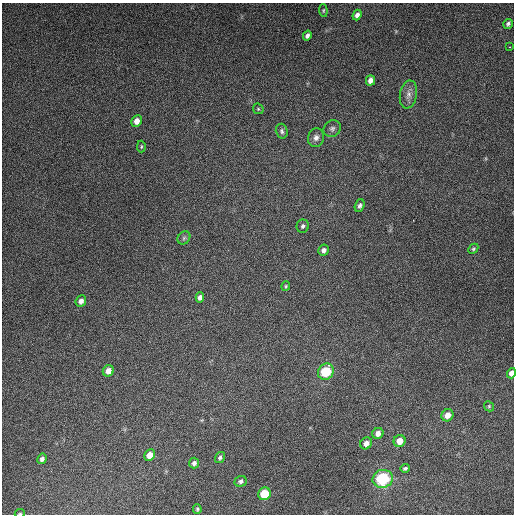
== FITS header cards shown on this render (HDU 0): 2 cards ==
NAXIS1  =                  512
NAXIS2  =                  512

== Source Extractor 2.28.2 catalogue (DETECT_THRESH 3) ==
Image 512 x 512 px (HDU 0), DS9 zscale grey, 1 PNG px = 1 image px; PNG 516 x 516 px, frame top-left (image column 1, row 512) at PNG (2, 3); each listed source drawn as its Kron ellipse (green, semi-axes under 4 px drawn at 4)
Background 4980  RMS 310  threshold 940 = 3 sigma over >= 5 px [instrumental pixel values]
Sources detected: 39; all 39 listed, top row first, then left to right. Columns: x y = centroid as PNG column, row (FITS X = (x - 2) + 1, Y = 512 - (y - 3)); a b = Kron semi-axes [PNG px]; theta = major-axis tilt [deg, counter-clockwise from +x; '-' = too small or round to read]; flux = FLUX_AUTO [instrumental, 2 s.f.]
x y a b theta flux
323 10 6 4 -86 2.7e+04
357 15 5 4 - 8.8e+04
508 24 5 4 - 4.4e+04
307 35 5 4 - 7.0e+04
509 47 2 2 - 1.3e+04
370 80 5 4 - 1.2e+05
408 94 14 8 80 1.3e+05
258 109 6 5 - 2.5e+04
137 121 6 5 - 1.5e+05
332 129 9 8 - 6.9e+04
282 131 7 5 -74 5.1e+04
316 138 9 8 - 9.7e+04
141 147 6 4 89 2.8e+04
360 206 6 4 70 5.8e+04
303 226 6 6 - 5.0e+04
184 238 7 5 47 4.5e+04
473 249 6 4 46 3.1e+04
324 250 5 5 - 7.5e+04
286 286 4 4 - 2.5e+04
200 297 5 4 - 8.1e+04
81 301 6 5 - 1.0e+05
108 371 6 5 - 1.4e+05
326 372 8 7 - 1.0e+06
511 373 5 4 - 1.4e+05
489 406 5 4 - 2.5e+04
447 415 6 5 - 1.8e+05
378 433 6 5 - 1.2e+05
400 441 6 6 - 2.2e+05
366 443 6 5 - 1.2e+05
150 455 6 5 - 1.8e+05
220 457 6 4 57 4.6e+04
42 459 5 4 - 6.8e+04
194 463 5 5 - 6.2e+04
405 468 5 4 - 3.8e+04
383 479 10 9 - 1.5e+06
241 481 6 5 - 5.9e+04
264 494 6 6 - 6.4e+05
197 509 4 4 - 3.1e+04
20 514 5 2 - 2.1e+04
At the frame edge (FLAGS 8, measured only in part): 2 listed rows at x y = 511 373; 20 514